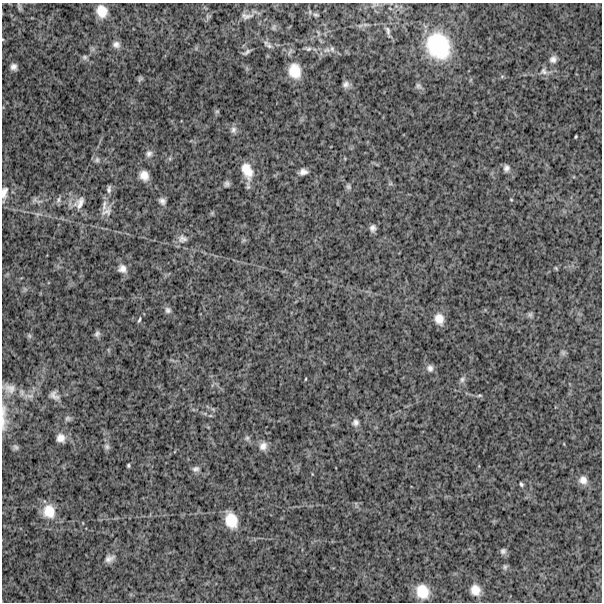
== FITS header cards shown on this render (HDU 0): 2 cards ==
NAXIS1  =                  600
NAXIS2  =                  600

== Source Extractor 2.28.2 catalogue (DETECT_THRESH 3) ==
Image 600 x 600 px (HDU 0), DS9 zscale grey, 1 PNG px = 1 image px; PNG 604 x 604 px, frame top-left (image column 1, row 600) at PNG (2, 3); no overlay
Background 1510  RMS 240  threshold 733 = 3 sigma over >= 5 px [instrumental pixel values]
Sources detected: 85; all 85 listed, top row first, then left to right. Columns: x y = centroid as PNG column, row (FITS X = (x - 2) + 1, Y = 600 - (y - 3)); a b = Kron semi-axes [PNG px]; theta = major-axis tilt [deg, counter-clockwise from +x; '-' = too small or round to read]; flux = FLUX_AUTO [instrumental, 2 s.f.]
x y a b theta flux
19 8 8 5 -70 3.4e+04
102 11 13 11 -69 2.5e+05
316 15 8 5 -10 3.2e+04
208 16 8 6 23 3.3e+04
246 16 20 9 1 1.1e+05
365 25 7 4 0 3.8e+04
273 27 9 5 68 3.7e+04
388 31 11 6 -77 5.4e+04
116 44 10 8 -18 7.8e+04
269 46 11 6 -37 6.0e+04
438 46 31 26 -65 1.3e+06
308 49 9 6 -3 4.3e+04
332 49 9 5 -75 4.0e+04
327 50 10 7 15 7.5e+04
246 52 10 4 30 4.5e+04
85 57 7 7 - 4.6e+04
553 59 10 9 - 7.9e+04
14 67 6 5 - 6.8e+04
295 71 15 12 -77 3.3e+05
544 71 12 9 -41 8.7e+04
140 79 8 5 51 3.2e+04
346 84 8 8 - 6.6e+04
419 86 10 7 -54 5.1e+04
217 111 6 5 - 2.6e+04
233 130 10 8 76 6.7e+04
576 137 3 2 - 1.7e+04
149 154 9 8 - 6.8e+04
97 160 8 7 - 5.0e+04
506 168 9 8 - 6.7e+04
247 171 21 12 -70 3.0e+05
303 172 9 6 9 8.4e+04
144 175 10 8 -67 1.6e+05
227 184 5 5 - 4.7e+04
390 184 6 4 18 2.3e+04
348 187 8 7 - 4.1e+04
109 189 11 5 85 5.3e+04
4 193 19 7 83 1.2e+05
34 200 9 7 50 5.1e+04
58 200 10 6 71 5.3e+04
511 200 5 3 - 1.4e+04
162 201 9 7 -41 6.3e+04
79 203 22 13 57 2.1e+05
104 206 18 7 80 1.1e+05
107 211 17 12 44 1.4e+05
212 213 5 5 - 2.2e+04
38 214 10 5 -1 4.7e+04
373 228 7 6 - 6.2e+04
182 239 14 11 -2 1.1e+05
244 240 7 4 33 2.7e+04
556 268 5 3 - 1.6e+04
122 269 12 10 -38 1.1e+05
25 289 6 6 - 3.8e+04
168 310 8 8 - 5.6e+04
530 315 8 7 - 3.7e+04
439 319 12 10 -76 1.8e+05
139 320 8 3 71 2.7e+04
97 334 8 6 73 4.6e+04
29 336 8 6 -69 3.2e+04
563 353 9 6 -63 3.9e+04
430 368 9 8 - 7.0e+04
305 379 4 2 - 1.3e+04
462 379 9 7 63 5.3e+04
10 388 19 13 -16 1.7e+05
54 395 13 8 -43 8.5e+04
479 395 8 4 1 2.6e+04
213 409 6 4 -42 2.6e+04
68 419 8 7 - 4.1e+04
3 422 28 10 -89 2.0e+05
355 423 10 9 - 7.4e+04
61 438 10 10 - 1.2e+05
247 438 7 7 - 4.2e+04
263 446 11 10 - 1.1e+05
16 447 9 7 -49 3.9e+04
107 447 8 7 - 4.4e+04
128 465 3 3 - 2.2e+04
196 469 9 7 16 5.7e+04
583 480 11 10 - 1.2e+05
521 484 6 4 -62 2.8e+04
49 511 17 15 -73 3.0e+05
231 520 17 12 -72 3.6e+05
503 551 8 7 - 5.0e+04
109 559 13 8 25 9.1e+04
505 567 8 5 -81 3.6e+04
475 590 10 9 - 1.8e+05
422 591 15 12 -67 3.5e+05
At the frame edge (FLAGS 8, measured only in part): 2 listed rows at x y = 4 193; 3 422